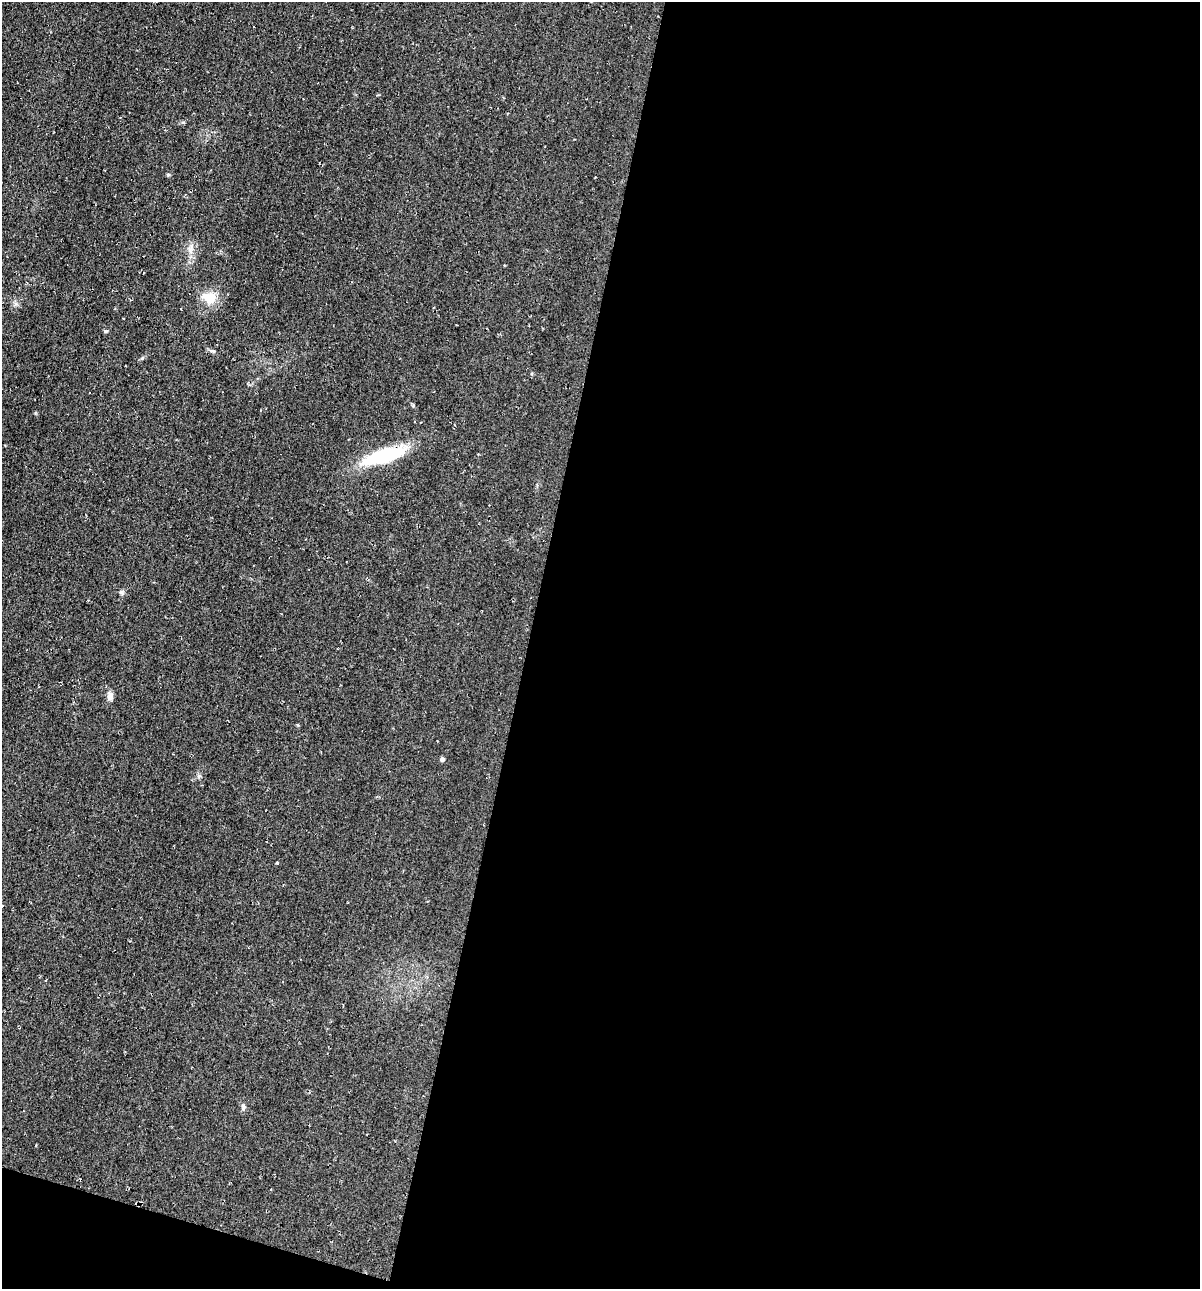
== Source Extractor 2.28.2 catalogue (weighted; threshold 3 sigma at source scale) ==
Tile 16 of 4 x 4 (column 4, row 4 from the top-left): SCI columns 3715-4912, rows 11-1297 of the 5225 x 5189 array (HDU 1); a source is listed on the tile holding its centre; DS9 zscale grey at full resolution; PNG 1202 x 1291 px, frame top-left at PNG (2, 2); no overlay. Shown black and unused: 58% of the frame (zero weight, under 2 of 3 exposures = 1% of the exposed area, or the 3 px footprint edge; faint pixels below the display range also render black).
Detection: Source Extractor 2.28.2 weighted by HDU 2 'WHT'; one run over the whole footprint, this tile lists its part. Background 0.0842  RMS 0.014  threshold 0.0626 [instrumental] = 3 sigma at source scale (4.5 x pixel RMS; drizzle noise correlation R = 1.50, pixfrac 1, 0.05/0.05 arcsec/px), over >= 5 px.
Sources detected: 10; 1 cosmic-ray / hot-pixel residue — not listed; the other 9 listed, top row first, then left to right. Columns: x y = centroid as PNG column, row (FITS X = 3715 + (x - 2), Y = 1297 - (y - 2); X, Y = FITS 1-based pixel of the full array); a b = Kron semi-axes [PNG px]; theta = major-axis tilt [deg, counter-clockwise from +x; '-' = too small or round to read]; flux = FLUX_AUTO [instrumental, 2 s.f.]
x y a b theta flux
168 175 4 4 - 2.1
209 298 16 12 -23 25
105 331 5 4 - 1.6
212 351 8 4 -9 2.4
384 456 44 12 17 110
121 592 6 5 - 2.6
110 696 11 7 81 5.8
442 759 5 4 - 3.4
243 1107 10 4 90 2.8